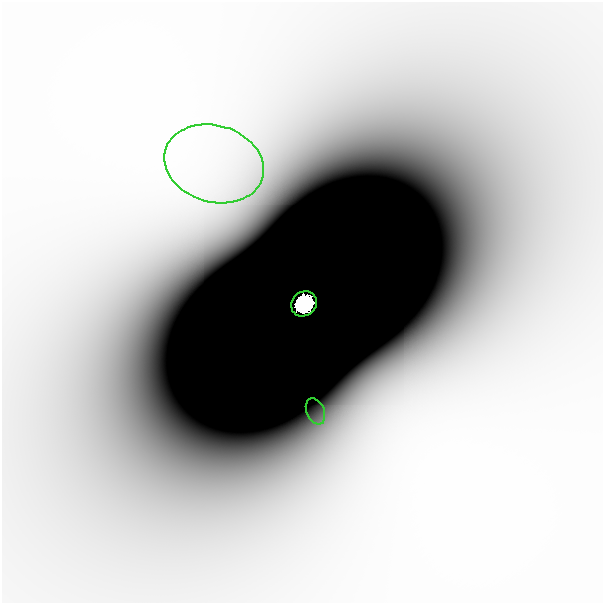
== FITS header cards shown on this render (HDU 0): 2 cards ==
NAXIS1  =                  601
NAXIS2  =                  601

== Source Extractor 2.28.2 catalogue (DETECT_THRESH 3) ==
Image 601 x 601 px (HDU 0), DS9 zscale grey, 1 PNG px = 1 image px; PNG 605 x 605 px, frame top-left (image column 1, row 601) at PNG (2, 2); each listed source drawn as its Kron ellipse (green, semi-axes under 4 px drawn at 4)
Background -1.95e-10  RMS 6.9e-11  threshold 2.07e-10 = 3 sigma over >= 5 px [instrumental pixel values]
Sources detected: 4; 1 with non-positive FLUX_AUTO (blend fragments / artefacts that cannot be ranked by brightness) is neither listed nor drawn; the other 3 listed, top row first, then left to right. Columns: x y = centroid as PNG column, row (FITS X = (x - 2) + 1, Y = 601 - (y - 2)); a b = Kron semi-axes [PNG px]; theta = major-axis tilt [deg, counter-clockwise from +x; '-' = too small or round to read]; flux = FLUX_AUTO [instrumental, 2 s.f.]
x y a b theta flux
214 164 51 38 -16 3.2e-07
304 304 13 12 - 1.4e+01
315 411 14 9 -66 3.3e-08
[1 non-positive-flux detection neither listed nor drawn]